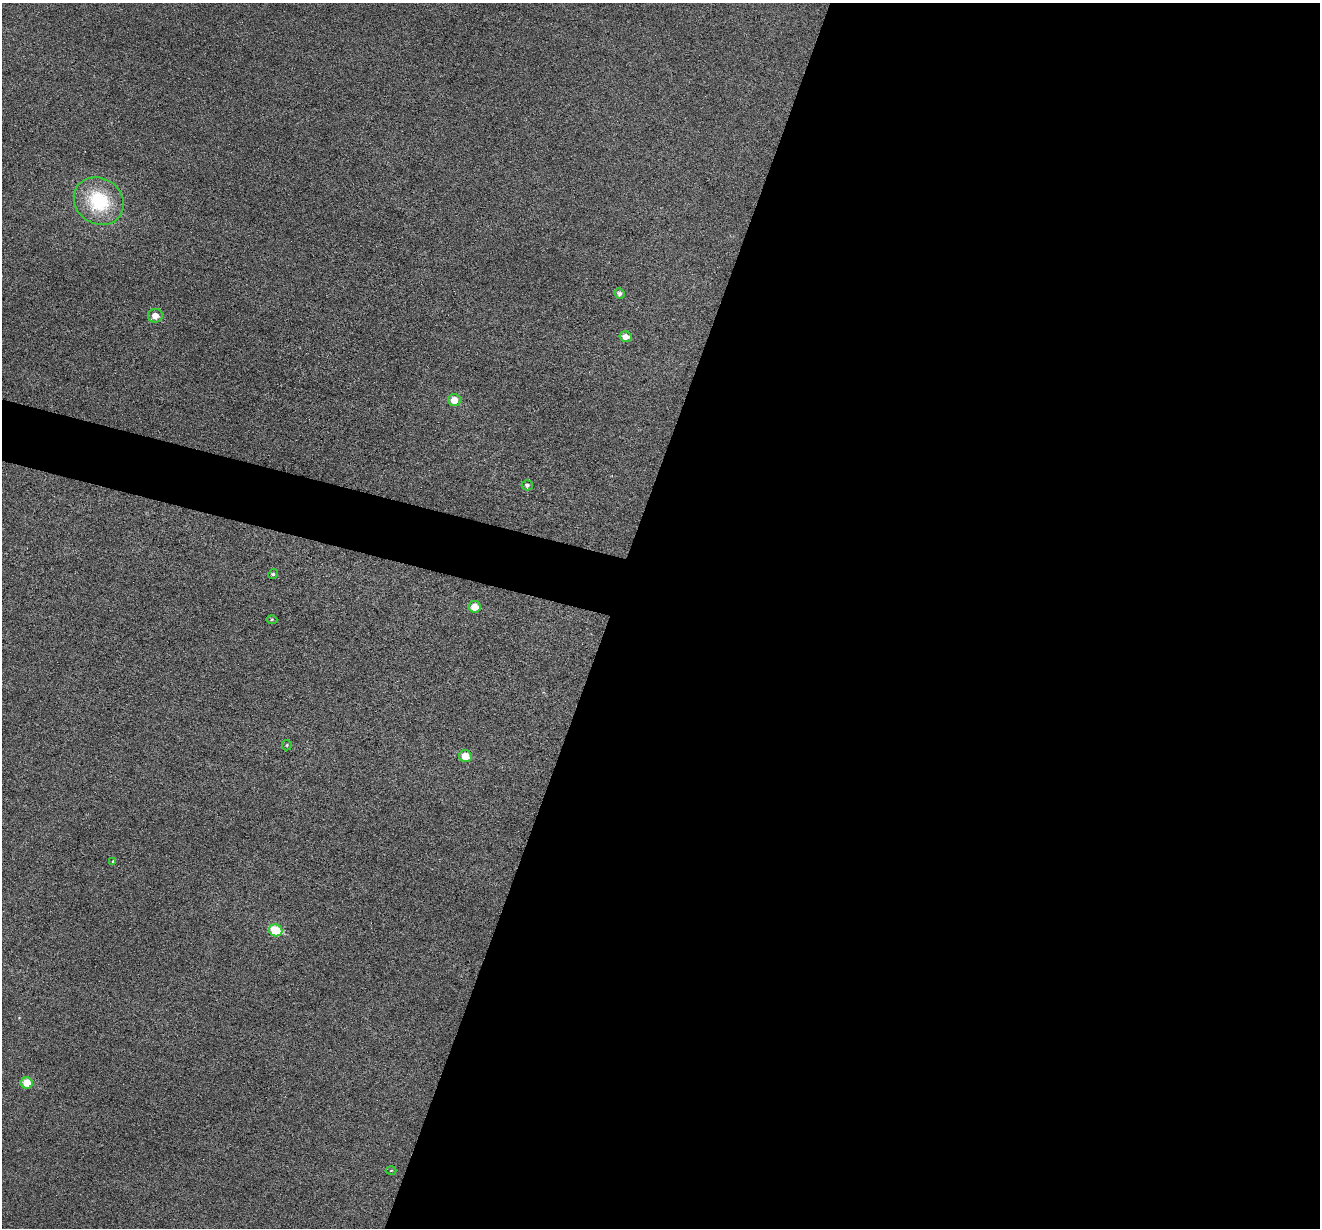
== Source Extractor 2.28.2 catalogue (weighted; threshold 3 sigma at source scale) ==
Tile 12 of 4 x 4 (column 4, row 3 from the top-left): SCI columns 3956-5273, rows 1483-2708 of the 5273 x 5289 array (HDU 1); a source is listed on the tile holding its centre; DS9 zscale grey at full resolution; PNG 1322 x 1230 px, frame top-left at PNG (2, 3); each listed source drawn as its Kron ellipse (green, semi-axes under 4 px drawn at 4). Shown black and unused: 56% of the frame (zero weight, under 3 of 6 exposures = <1% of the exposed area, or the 3 px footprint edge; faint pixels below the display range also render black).
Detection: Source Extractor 2.28.2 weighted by HDU 2 'WHT'; one run over the whole footprint, this tile lists its part. Background 0.0472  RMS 0.0054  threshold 0.0222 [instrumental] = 3 sigma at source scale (4.09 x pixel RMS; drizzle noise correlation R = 1.36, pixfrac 0.8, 0.05/0.05 arcsec/px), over >= 5 px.
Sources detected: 15; all 15 listed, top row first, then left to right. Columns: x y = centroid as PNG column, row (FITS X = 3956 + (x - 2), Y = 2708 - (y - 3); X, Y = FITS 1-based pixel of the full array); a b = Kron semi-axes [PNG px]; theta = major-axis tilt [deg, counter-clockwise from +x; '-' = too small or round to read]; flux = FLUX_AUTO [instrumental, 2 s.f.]
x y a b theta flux
99 201 26 22 -36 33
619 294 5 5 - 1.7
155 316 7 7 - 4.9
626 337 6 5 - 3.9
454 400 6 6 - 6.9
527 485 5 5 - 1.2
273 574 5 4 - 1
475 607 6 6 - 6.4
272 620 5 3 - 0.57
287 745 5 5 - 0.61
465 756 6 6 - 8.3
113 861 4 3 - 0.61
276 930 7 6 - 22
27 1083 6 5 - 10
391 1170 5 3 - 0.45